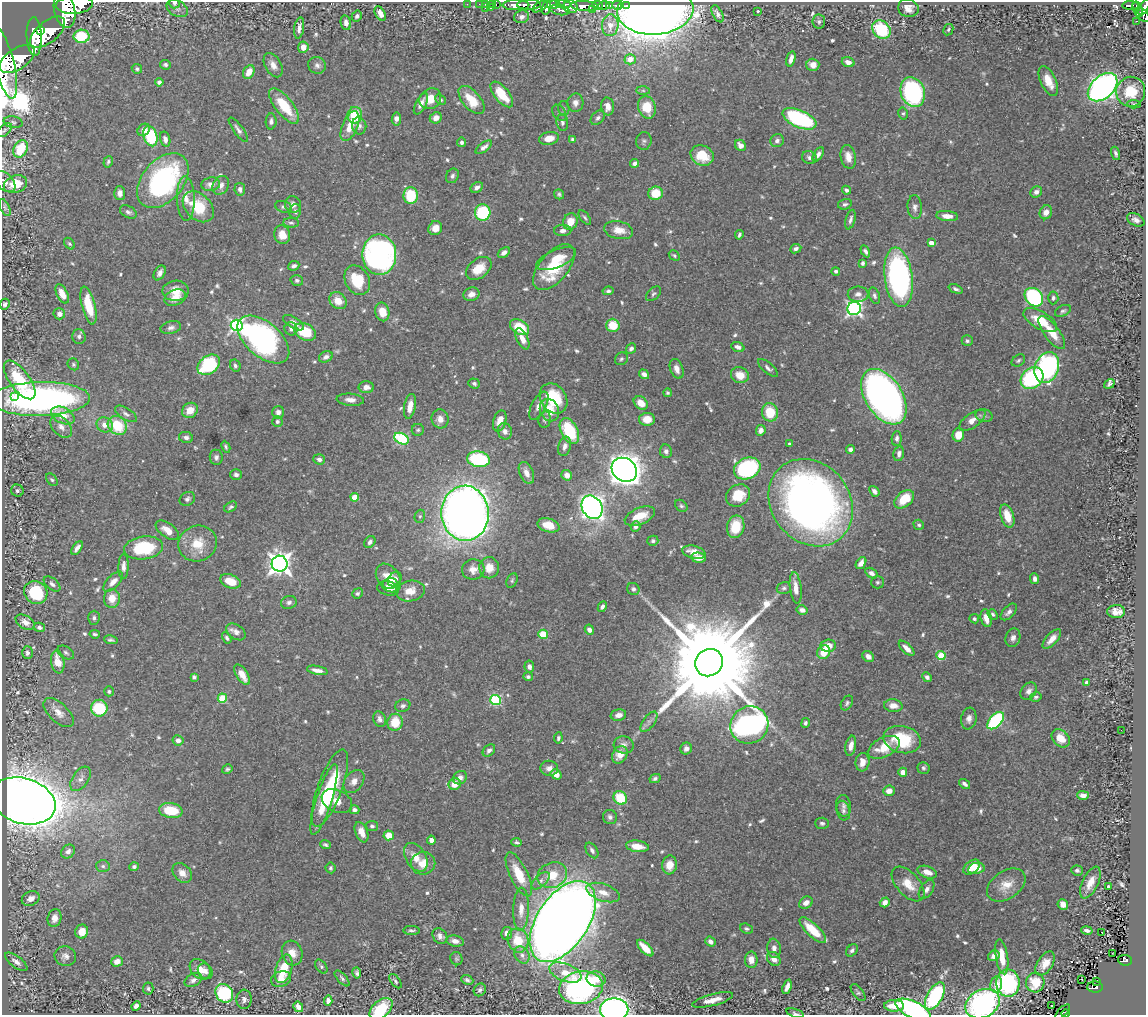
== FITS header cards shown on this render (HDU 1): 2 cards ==
NAXIS1  =                 1144
NAXIS2  =                 1013

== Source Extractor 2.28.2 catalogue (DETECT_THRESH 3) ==
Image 1144 x 1013 px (HDU 1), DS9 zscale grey, 1 PNG px = 1 image px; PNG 1148 x 1017 px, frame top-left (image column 1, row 1013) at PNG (2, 2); each listed source drawn as its Kron ellipse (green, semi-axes under 4 px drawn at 4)
Background 0.999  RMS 0.023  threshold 0.0698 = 3 sigma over >= 5 px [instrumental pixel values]
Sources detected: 658; of the 658, the 500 brightest by FLUX_AUTO listed and drawn (158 fainter detections omitted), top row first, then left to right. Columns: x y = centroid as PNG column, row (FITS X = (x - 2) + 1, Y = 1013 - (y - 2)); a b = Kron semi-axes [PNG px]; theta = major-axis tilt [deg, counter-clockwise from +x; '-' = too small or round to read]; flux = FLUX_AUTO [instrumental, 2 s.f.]
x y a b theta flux
175 3 5 5 - 3.3
467 4 2 2 - 13
479 4 2 2 - 15
486 4 3 2 - 30
492 4 3 2 - 22
496 4 3 2 - 31
564 4 7 4 -3 520
74 5 18 9 4 12000
516 5 13 5 0 2000
529 5 12 5 0 2200
553 5 6 4 7 1000
597 5 5 3 - 590
609 5 4 3 - 550
617 5 5 3 - 290
1130 5 8 3 -1 250
584 6 13 5 -3 2400
604 6 6 4 16 1100
626 6 3 2 - 310
1136 6 3 3 - 190
540 7 8 4 33 650
546 7 7 4 74 1000
571 7 7 6 - 1200
1144 7 9 4 60 560
177 8 11 7 -27 5.7
485 8 2 2 - 11
490 8 3 3 - 120
908 8 10 9 - 13
1138 9 8 4 -72 230
65 10 18 10 -76 7500
560 10 10 5 -11 390
593 10 4 3 - 350
655 10 38 24 4 2800
758 11 3 3 - 21
380 13 8 4 -61 11
718 14 9 5 -62 6
1143 15 8 5 -46 470
357 16 6 5 - 4.9
522 17 7 6 - 6.3
1136 21 3 2 - 16
819 22 7 6 - 3.7
346 23 7 5 -78 8.6
610 25 11 8 85 12
299 28 11 5 82 7.7
881 30 10 8 -44 110
948 30 6 4 61 2.9
40 31 2 2 - 4700
48 32 21 10 39 7700
34 36 19 7 -88 6500
82 36 8 6 -1 77
303 47 5 5 - 14
17 59 20 10 34 6900
630 59 5 5 - 19
791 59 8 4 74 8.2
848 62 6 5 - 8.5
4 63 36 10 -76 5700
165 65 5 5 - 3.8
273 65 13 8 -61 12
317 65 9 8 - 6.4
813 65 6 6 - 12
137 69 5 4 - 2.9
249 72 7 5 62 17
1048 81 16 7 -65 23
159 82 4 4 - 4.7
1103 87 17 11 41 710
643 91 7 4 -1 3.1
913 92 15 12 -69 280
1131 92 15 14 - 42
502 94 15 7 -51 43
430 99 11 10 - 21
441 99 6 4 -44 3.2
471 100 17 8 -49 35
575 103 9 8 - 7.9
421 104 11 5 62 9.5
1134 104 7 4 -4 3.3
284 106 21 8 -52 53
608 106 9 6 -85 13
647 107 11 8 -73 41
564 108 7 5 -89 3
559 113 9 6 -55 4.5
903 113 6 5 - 2.9
355 115 8 7 - 53
436 118 6 5 - 11
598 118 8 6 47 4.7
396 119 6 4 82 7.9
799 119 18 8 -23 190
271 121 8 5 87 4.9
13 122 9 6 -11 4.1
562 122 8 6 -82 4.7
350 126 16 7 67 26
359 126 8 7 - 6
4 130 9 5 40 3.1
144 130 7 5 48 8
238 130 14 4 -54 6.4
150 136 10 6 -72 97
549 138 10 6 11 16
165 139 8 5 -75 7.4
572 139 4 3 - 3.1
644 141 9 7 82 4.5
777 141 7 6 - 5.9
462 142 5 4 - 3.7
740 145 6 5 - 9.8
484 147 9 4 36 6.6
20 149 9 6 63 67
1116 153 7 4 -72 4.3
818 154 8 4 59 5.6
702 155 12 10 -26 38
809 157 7 6 - 4.9
848 157 12 7 -79 15
108 162 6 4 72 3.4
635 163 4 4 - 6.2
452 176 7 6 - 4.7
163 181 31 20 49 300
5 182 13 8 -45 7.8
15 184 12 8 20 33
211 184 9 6 7 10
221 185 10 7 59 10
477 187 7 5 29 6.4
240 189 6 5 - 5.6
847 190 4 3 - 4.6
1036 192 6 5 - 6.6
120 193 7 5 -88 8.4
656 193 7 6 - 38
559 194 5 4 - 3
411 196 8 7 - 69
186 198 22 9 -88 19
293 204 8 8 - 8.1
845 204 7 5 15 3.3
198 207 18 12 -45 60
283 207 8 5 -16 4.4
915 207 12 7 -87 7.4
5 208 9 5 -64 3.5
295 211 7 6 - 4.6
128 212 9 5 -30 4.8
1046 212 7 6 - 11
483 213 8 8 - 110
947 216 11 5 -5 13
585 218 8 4 -52 3.2
850 220 10 4 75 5.8
1136 220 9 6 -27 7.9
570 222 8 7 - 23
291 223 8 4 -2 3.2
435 228 7 6 - 14
619 230 14 9 -11 19
563 231 8 5 1 7.5
282 235 9 8 - 22
739 235 5 3 - 3.3
931 243 4 4 - 12
69 244 6 4 -50 2.9
796 249 6 4 24 4.4
865 251 6 4 -60 4.6
504 253 7 4 36 7.4
379 254 20 17 -90 480
674 255 6 4 -31 2.9
556 259 21 9 22 29
862 263 4 3 - 3.5
294 266 6 4 24 5
554 267 27 14 50 78
479 268 14 9 37 31
836 271 4 4 - 4.4
160 273 8 5 60 7.3
899 277 30 14 -83 440
297 280 6 5 - 3.8
357 280 15 12 -62 57
956 289 7 4 -23 3.8
176 291 13 10 3 20
608 291 6 4 7 3.4
62 294 10 5 -62 17
471 294 8 6 19 9.7
653 294 9 5 46 3.4
858 294 10 7 1 7.5
874 296 8 5 -69 4.2
1034 297 10 8 -46 210
175 298 11 7 23 18
1053 298 6 5 - 3.8
338 301 9 7 -40 21
5 304 5 5 - 5.1
89 305 19 6 -76 50
854 309 7 6 - 450
1063 311 8 5 27 3.8
382 312 9 7 -77 24
59 314 6 5 - 9.3
1040 320 19 8 -30 42
293 323 12 5 -32 9.5
237 325 6 6 - 280
613 325 6 6 - 38
519 327 10 6 -32 53
171 328 10 6 12 5.9
291 329 7 6 - 5.7
305 332 11 8 -27 55
1052 333 20 7 -54 27
79 336 7 7 - 5.4
263 339 31 17 -40 440
522 339 11 5 -64 13
967 341 5 5 - 3.7
738 347 7 4 -20 7.8
631 349 6 4 47 4.5
326 357 7 5 24 6
621 359 7 6 - 3.2
1018 360 7 5 34 3.1
73 364 6 5 - 2.9
209 365 12 8 37 130
235 366 6 5 - 4.3
768 368 12 5 -40 5.3
1047 368 16 12 71 320
677 369 10 6 -70 9.4
644 374 5 4 - 6.9
740 375 9 8 - 21
1032 378 12 10 38 190
20 380 23 10 -53 79
474 383 6 5 - 3.7
1109 384 5 3 - 3.3
366 387 7 6 - 9.5
667 393 4 4 - 2.9
14 396 3 2 - 54
884 397 31 18 -58 1000
554 398 16 12 -57 72
40 399 50 17 1 590
350 400 14 6 -4 9.7
641 403 8 6 -37 20
410 406 12 5 80 17
539 406 15 7 62 14
190 410 8 7 - 19
549 410 11 9 -65 22
278 412 6 5 - 8.5
770 412 9 8 - 41
126 414 12 5 -33 5.5
63 415 12 7 -27 26
984 415 9 6 -17 4.1
440 419 9 8 - 11
545 419 8 6 79 3.9
647 419 8 6 1 22
972 420 15 7 35 15
500 421 11 6 74 18
277 422 5 5 - 5
105 425 8 7 - 13
117 425 10 8 -46 63
61 427 13 8 -48 10
418 430 6 6 - 3.1
761 430 5 5 - 6.8
505 431 8 7 - 8.1
569 431 14 8 -63 79
958 435 7 5 75 22
186 437 7 5 -11 5.2
897 438 7 5 87 5.3
401 439 7 5 -27 150
790 444 4 3 - 5.9
565 446 10 6 77 6.8
226 447 6 4 -64 3.1
850 449 4 4 - 5.7
666 451 7 6 - 5.1
899 454 7 5 79 6.1
216 457 7 6 - 4.5
319 459 6 5 - 6.1
478 459 11 7 -9 130
747 468 14 10 23 180
624 470 13 11 -36 2200
526 473 11 6 -66 12
236 475 6 5 - 5.2
567 475 5 5 - 11
52 480 7 5 -49 3
17 491 6 6 - 3.7
874 491 6 4 -51 6
738 495 12 10 33 36
355 497 4 4 - 31
187 499 8 6 35 4.2
904 499 11 7 41 41
811 503 46 39 -50 1000
681 506 7 5 -44 3.1
231 507 7 4 32 3.2
592 507 12 9 -59 980
465 513 28 23 -88 1900
420 516 7 5 75 2.8
640 516 16 8 23 29
1007 516 12 6 -71 30
548 525 11 6 -17 23
919 525 5 5 - 3.1
635 527 5 5 - 4.6
736 527 11 8 78 41
167 530 13 7 -36 18
653 541 5 5 - 3
370 542 6 5 - 5.4
198 544 19 18 - 40
77 548 8 4 56 7.1
144 548 19 11 8 89
694 552 12 6 -13 19
698 558 7 5 -5 15
861 563 6 4 54 10
280 564 8 8 - 1200
123 566 13 5 89 8.3
489 568 10 10 - 21
473 569 11 10 - 13
871 573 7 4 -35 5.8
388 578 15 11 -55 25
395 579 8 6 49 7.5
1035 579 5 4 - 6
230 581 10 6 -22 31
512 581 8 5 64 3
113 582 12 6 45 12
877 582 6 6 - 3.6
52 584 10 5 -40 6.1
390 584 7 5 12 5.9
388 588 11 7 -12 11
784 588 7 5 16 4
796 588 16 6 -83 15
633 589 6 6 - 4.4
410 591 15 10 9 21
36 592 12 11 - 86
357 593 5 5 - 3.2
112 598 9 8 - 22
289 602 8 6 15 4.9
602 607 6 4 64 5.1
802 610 5 4 - 7.7
1009 612 10 5 46 6.5
1116 612 9 6 2 12
993 614 6 4 -50 3.1
94 618 7 5 88 4.1
986 618 9 5 -75 16
974 619 5 4 - 3.1
25 622 10 6 -31 10
39 627 6 4 -11 5.4
589 630 5 4 - 7.5
236 632 11 7 -34 7.5
95 634 5 3 - 3.2
543 634 5 4 - 52
227 638 6 4 -58 3.1
1013 638 9 7 73 7.3
1052 639 12 5 48 13
111 640 7 4 -9 3.4
828 646 8 6 3 16
907 648 10 4 -44 11
824 652 7 6 - 31
27 653 6 5 - 5.8
66 653 9 5 -33 3.9
941 656 4 4 - 56
868 657 6 5 - 9.6
58 662 11 6 -82 27
709 663 14 13 - 54000
529 667 6 5 - 5.4
317 670 11 4 -11 10
242 675 12 5 -58 17
194 677 4 4 - 3.6
528 677 5 4 - 3.2
927 677 5 4 - 5
1086 682 4 3 - 3.4
109 691 5 4 - 3
1029 691 9 7 51 6.7
1036 697 6 4 15 3.4
222 698 5 4 - 65
495 700 5 5 - 150
847 703 8 5 58 3.5
403 706 8 6 20 4.6
893 706 9 6 -5 12
99 708 8 8 - 78
59 713 18 9 -44 17
618 715 8 5 14 10
969 718 11 7 81 8.3
380 719 8 6 -68 6
996 721 10 6 47 180
395 722 8 7 - 36
649 722 12 5 53 6.5
805 723 5 4 - 3.9
749 725 19 18 - 570
1121 730 2 2 - 3.6
558 738 6 4 81 3.1
1061 738 10 7 -45 23
178 740 5 5 - 9
902 740 19 13 -12 75
624 745 10 8 -12 7.6
851 746 10 5 78 12
884 747 17 9 26 33
686 749 6 5 - 6.1
489 750 7 5 43 5
620 755 9 7 56 16
862 762 9 7 84 14
549 768 9 7 -5 8.4
923 768 6 6 - 3.4
227 769 5 4 - 2.9
903 772 4 4 - 11
556 774 6 4 -34 13
460 778 7 6 - 9.1
655 778 6 4 27 3.3
80 779 14 8 55 8.8
354 781 12 9 54 12
455 784 6 5 - 21
965 784 6 3 -35 4.1
330 788 41 12 70 110
889 791 6 5 - 12
1083 795 6 4 0 9.4
620 798 7 6 - 53
324 800 37 8 72 47
23 801 33 22 -16 3400
337 801 16 11 -25 20
843 806 11 7 -80 6.7
171 810 12 7 -9 51
355 810 5 4 - 6.3
843 811 10 6 -74 5.6
610 817 7 7 - 5.4
822 823 7 5 -4 3.6
372 826 6 5 - 3.6
362 832 10 6 -68 15
389 835 5 5 - 24
431 840 4 4 - 7.8
516 842 5 3 - 3
325 845 5 3 - 3.1
637 846 11 5 -7 22
592 850 8 5 -57 5
68 851 8 6 46 7.1
416 857 15 10 -59 21
423 863 12 11 - 23
670 865 9 7 84 19
103 866 7 6 - 4.1
134 867 4 4 - 4.2
972 867 9 6 39 28
331 868 5 5 - 2.8
976 868 8 5 10 16
1077 870 6 5 - 3.4
927 872 10 6 -20 14
182 873 11 8 -46 12
519 874 24 9 -64 42
552 875 15 12 25 32
541 881 11 5 44 6.7
1090 883 17 8 65 18
908 884 21 11 -48 28
1006 885 21 14 34 26
1108 886 3 3 - 31
927 889 11 6 56 7.3
603 893 17 8 -19 18
31 898 9 7 24 9.8
885 902 5 4 - 8.8
806 903 7 5 33 9.5
1063 904 5 5 - 11
521 909 21 7 88 18
55 918 9 7 77 9.6
563 921 45 25 56 5200
746 929 6 5 - 3.1
412 930 8 4 -1 3.6
813 930 17 6 -43 44
1087 930 6 3 -12 5.1
82 932 7 6 - 20
1102 932 3 3 - 17
507 933 6 5 - 8
440 936 8 6 -50 7
518 940 12 10 -69 44
455 941 9 5 -10 9.1
710 942 5 4 - 6.7
645 948 11 4 -45 24
774 948 9 6 -84 8
852 950 7 5 48 4.2
292 953 12 10 -74 18
1112 953 2 2 - 3.7
522 955 9 7 -55 7.4
65 956 11 10 - 8.8
994 956 6 5 - 11
1002 957 18 6 -81 27
456 959 7 6 - 2.9
774 959 8 6 -50 12
751 960 8 6 -89 13
1125 960 7 5 -6 120
117 961 6 5 - 11
16 962 13 5 -37 8.7
1045 963 13 7 57 18
321 967 8 5 -54 3.2
200 969 11 9 -42 16
284 969 15 8 73 44
205 971 8 7 - 7.4
357 973 6 4 -80 3.4
565 973 17 9 -22 24
342 978 10 4 -48 4.1
281 979 10 7 20 13
596 979 9 7 -12 19
1082 979 3 2 - 4.5
193 980 9 6 30 7
467 980 6 4 -21 3.6
395 981 8 4 -53 3.8
1096 982 3 3 - 14
1008 983 13 11 -88 180
1035 983 10 9 - 29
996 984 8 6 81 12
787 987 7 4 70 8.9
1095 987 8 5 -2 130
148 988 6 5 - 3
581 988 22 16 10 330
480 990 7 5 53 4.3
858 992 10 5 -53 3.6
224 993 10 8 -53 150
935 996 15 7 60 230
244 999 10 7 86 6.2
713 1000 21 6 15 17
328 1001 5 4 - 6.1
983 1004 18 13 28 390
136 1006 5 4 - 5.6
894 1006 10 5 -1 31
1051 1006 2 2 - 5.1
298 1007 5 4 - 11
381 1009 13 8 42 61
614 1009 14 11 0 540
913 1010 19 8 -25 340
1063 1012 9 2 46 27
795 1013 9 4 -18 3.2
1065 1013 4 3 - 24
At the frame edge (FLAGS 8, measured only in part): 12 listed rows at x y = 175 3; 74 5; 1144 7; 65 10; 4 63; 5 182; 983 1004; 381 1009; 614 1009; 913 1010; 795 1013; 1065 1013
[158 fainter detections neither listed nor drawn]